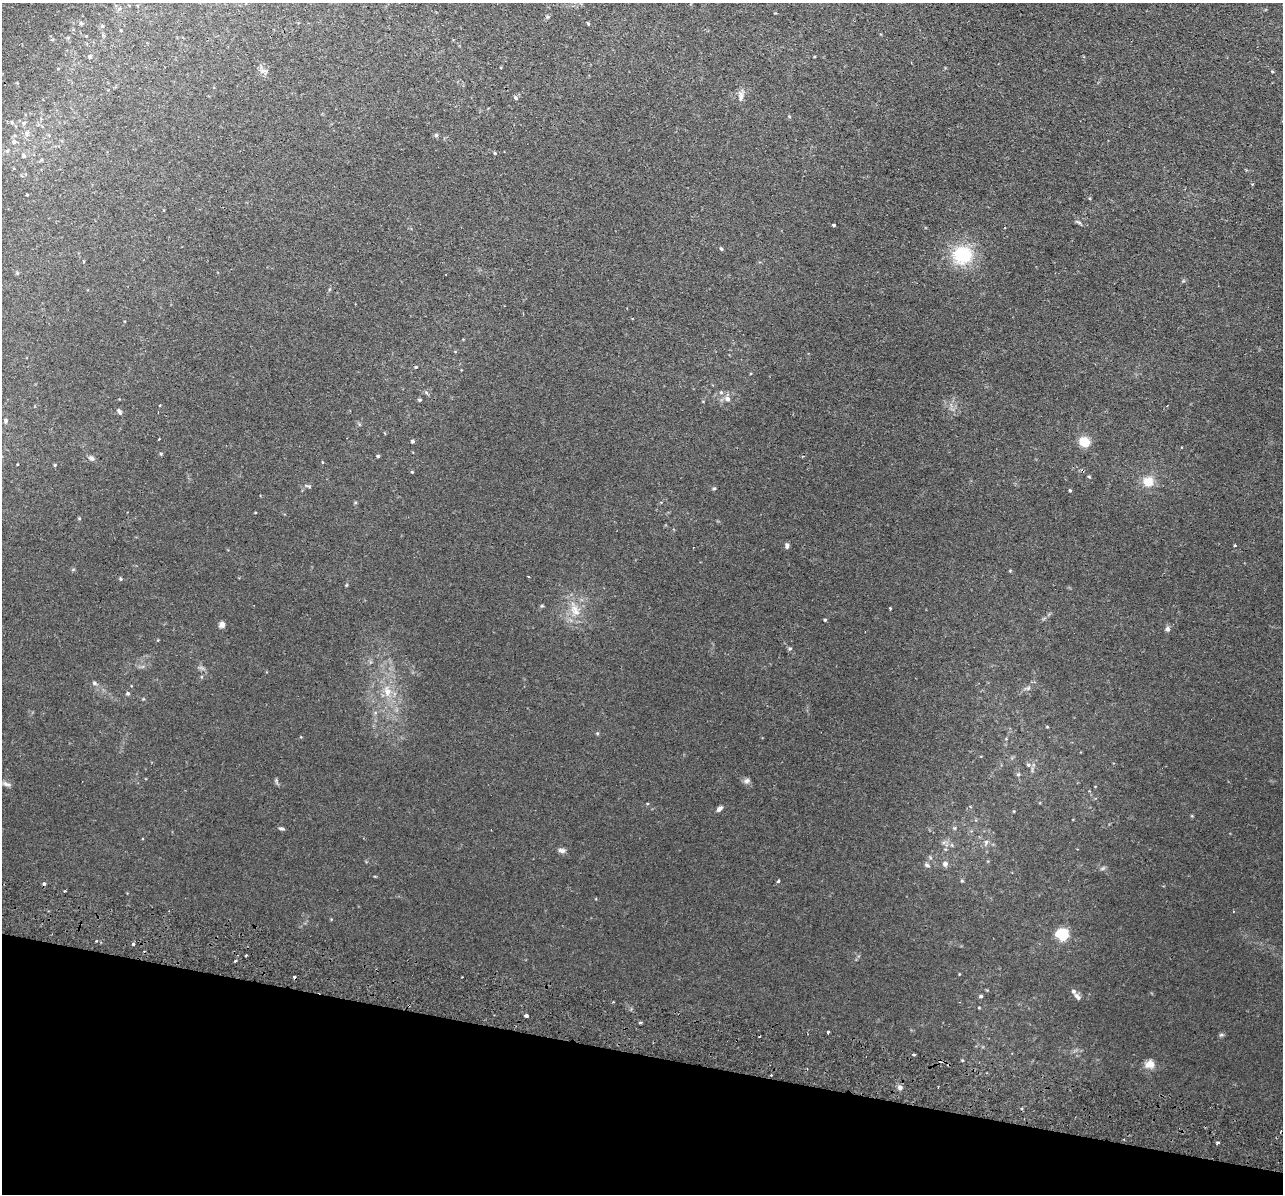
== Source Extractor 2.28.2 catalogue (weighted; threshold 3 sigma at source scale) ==
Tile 15 of 4 x 4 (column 3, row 4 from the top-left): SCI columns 2579-3859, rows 307-1498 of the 5157 x 5256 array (HDU 1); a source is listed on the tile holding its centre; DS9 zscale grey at full resolution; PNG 1285 x 1196 px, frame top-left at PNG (2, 3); no overlay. Shown black and unused: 12% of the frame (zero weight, under 2 of 3 exposures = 3% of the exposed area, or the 3 px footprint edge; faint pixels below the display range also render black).
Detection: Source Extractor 2.28.2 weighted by HDU 2 'WHT'; one run over the whole footprint, this tile lists its part. Background 0.0199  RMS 0.0051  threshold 0.0229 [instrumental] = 3 sigma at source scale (4.5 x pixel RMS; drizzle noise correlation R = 1.50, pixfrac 1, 0.05/0.05 arcsec/px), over >= 5 px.
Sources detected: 80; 6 cosmic-ray / hot-pixel residue — not listed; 1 inside a brighter listed object's ellipse — not listed separately; the other 73 listed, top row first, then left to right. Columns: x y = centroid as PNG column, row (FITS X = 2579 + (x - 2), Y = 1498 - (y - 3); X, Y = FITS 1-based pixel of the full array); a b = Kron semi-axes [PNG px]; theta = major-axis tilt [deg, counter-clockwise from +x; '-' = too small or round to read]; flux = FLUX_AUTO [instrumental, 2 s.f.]
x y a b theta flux
81 23 6 4 -18 0.62
588 24 4 3 - 0.53
102 26 5 4 - 0.58
90 56 5 5 - 0.75
501 68 3 2 - 0.42
1272 71 5 3 - 0.36
741 96 14 6 90 2.1
516 98 6 5 - 0.82
24 123 6 4 -90 0.84
436 135 5 5 - 0.75
14 142 7 6 - 1.6
495 153 4 3 - 0.45
23 156 6 5 - 1.3
27 195 5 3 - 0.38
1078 222 9 3 -29 0.83
834 225 3 3 - 1.7
721 249 5 4 - 0.65
962 255 21 20 - 22
416 367 4 3 - 0.41
727 399 7 6 - 1.8
420 400 5 4 - 0.58
160 405 2 2 - 0.45
119 412 8 4 -54 0.95
6 421 5 4 - 1
412 441 4 4 - 0.88
1084 442 9 8 - 9.1
378 456 4 3 - 0.71
91 458 8 5 -21 1.2
55 465 4 4 - 0.44
412 472 4 3 - 0.45
1148 481 17 15 -7 5.8
714 489 5 3 - 0.54
1070 491 4 3 - 0.47
1235 545 3 2 - 0.63
787 546 8 5 84 1
528 576 3 2 - 0.35
121 579 5 3 - 0.5
890 608 3 2 - 0.4
575 610 18 8 -63 5.1
825 620 4 3 - 0.46
222 624 7 6 - 1.8
1167 629 7 6 - 1.1
790 649 6 4 1 0.6
94 683 6 5 - 0.78
387 691 15 6 -84 3.8
128 693 5 5 - 0.75
597 733 5 3 - 0.47
1018 774 6 4 0 0.6
747 781 8 6 2 1.3
6 784 13 5 -16 1.4
719 809 8 5 44 1.6
281 828 9 3 -5 0.75
143 838 3 3 - 0.6
986 842 6 5 - 0.93
562 851 9 6 -25 1.6
945 864 6 6 - 1.7
927 865 6 5 - 0.89
778 881 3 3 - 1.6
962 881 5 3 - 0.46
1062 935 6 5 - 61
133 944 3 3 - 0.98
246 955 3 2 - 1
235 961 3 3 - 0.65
981 996 4 4 - 0.78
1077 996 11 5 -48 1.3
613 1002 2 2 - 0.36
526 1016 3 3 - 2.2
640 1022 4 3 - 0.76
828 1033 4 3 - 2.3
914 1055 3 3 - 1.3
1149 1064 12 10 9 3.7
900 1087 6 6 - 1.4
1218 1143 3 3 - 3